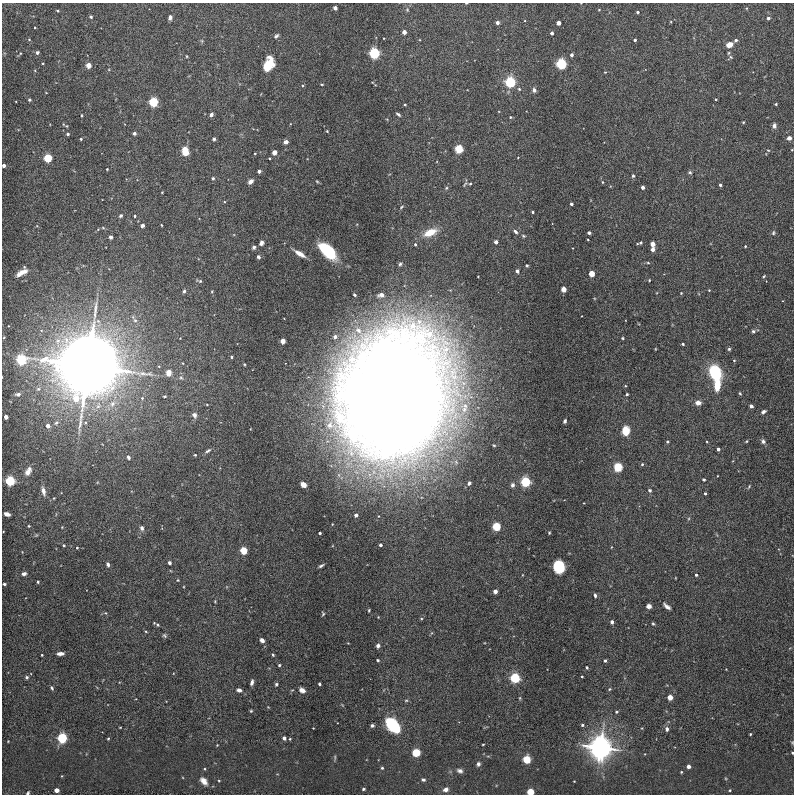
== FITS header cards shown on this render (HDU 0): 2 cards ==
NAXIS1  =                  792
NAXIS2  =                  792

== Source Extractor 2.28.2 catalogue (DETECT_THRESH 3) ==
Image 792 x 792 px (HDU 0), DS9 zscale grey, 1 PNG px = 1 image px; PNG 796 x 796 px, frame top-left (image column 1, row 792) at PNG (2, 3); no overlay
Background 0.00716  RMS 1.3e-04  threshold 4.04e-04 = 3 sigma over >= 5 px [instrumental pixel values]
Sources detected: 270; all 270 listed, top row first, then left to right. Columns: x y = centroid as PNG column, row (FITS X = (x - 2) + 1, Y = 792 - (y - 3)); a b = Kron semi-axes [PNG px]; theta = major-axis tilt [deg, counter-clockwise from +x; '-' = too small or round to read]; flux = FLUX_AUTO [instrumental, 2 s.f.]
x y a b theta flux
466 3 3 2 - 0.0085
335 8 4 3 - 0.023
407 10 6 5 - 0.014
599 10 4 3 - 0.0066
58 11 4 2 - 0.0081
637 12 3 3 - 0.016
91 17 4 3 - 0.015
170 17 4 4 - 0.031
768 18 3 3 - 0.03
497 23 3 3 - 0.039
558 23 4 3 - 0.099
35 27 3 2 - 0.0065
404 32 4 4 - 0.054
552 33 3 3 - 0.041
276 36 6 4 43 0.019
29 39 4 3 - 0.0062
635 40 3 3 - 0.018
736 40 4 4 - 0.02
202 41 6 4 -72 0.01
729 45 5 4 - 0.11
37 52 4 4 - 0.017
374 53 4 4 - 3.1
571 55 3 3 - 0.035
187 56 4 3 - 0.007
731 57 6 5 - 0.016
43 63 2 2 - 0.0075
561 64 4 4 - 2.8
88 65 6 6 - 0.041
268 65 12 7 65 0.31
605 72 4 3 - 0.0072
510 82 4 4 - 2.9
322 84 3 2 - 0.0077
519 89 5 5 - 0.012
534 90 5 4 - 0.025
716 99 3 2 - 0.0087
29 100 4 4 - 0.015
153 102 4 4 - 1.8
405 104 3 3 - 0.01
776 104 3 3 - 0.01
211 114 4 3 - 0.033
398 114 6 4 -33 0.017
81 115 3 2 - 0.008
510 117 4 3 - 0.0088
743 122 3 3 - 0.0096
63 124 5 3 - 0.008
774 126 6 5 - 0.032
327 131 3 2 - 0.0069
134 133 3 3 - 0.035
68 134 3 3 - 0.018
789 138 5 4 - 0.038
81 139 3 3 - 0.012
214 139 4 4 - 0.015
286 142 4 4 - 0.041
459 149 9 8 - 0.092
185 150 7 4 -77 0.24
768 150 5 3 - 0.0071
274 152 4 4 - 0.15
48 158 4 4 - 1.1
269 158 3 2 - 0.0088
4 165 3 3 - 0.043
107 169 2 2 - 0.0073
259 171 3 3 - 0.044
690 172 5 4 - 0.014
633 176 4 3 - 0.014
213 178 4 4 - 0.013
251 181 5 4 - 0.037
602 182 4 3 - 0.0077
470 184 4 4 - 0.01
720 185 3 3 - 0.021
643 187 3 3 - 0.047
446 188 5 4 - 0.012
162 192 4 3 - 0.0062
571 204 3 3 - 0.02
533 212 3 3 - 0.012
121 216 5 4 - 0.018
135 216 3 3 - 0.0094
142 225 4 3 - 0.042
161 225 3 2 - 0.0066
37 226 5 3 - 0.0071
103 228 5 3 - 0.01
430 232 13 6 22 0.19
515 232 6 4 -45 0.023
589 233 3 3 - 0.028
773 233 6 4 76 0.014
523 236 5 4 - 0.012
111 237 4 3 - 0.048
588 240 2 2 - 0.0067
496 242 3 3 - 0.068
261 243 5 4 - 0.028
640 243 6 3 19 0.02
415 244 4 3 - 0.014
652 244 4 4 - 0.13
745 246 3 2 - 0.0079
254 247 5 4 - 0.017
653 249 4 4 - 0.035
328 251 16 8 -44 0.54
300 254 11 4 -32 0.067
258 257 5 4 - 0.017
648 263 5 3 - 0.0095
400 264 6 4 66 0.017
527 265 3 3 - 0.017
517 271 4 3 - 0.036
22 273 13 5 30 0.076
592 273 5 5 - 0.065
764 276 4 2 - 0.0086
649 280 3 2 - 0.0072
199 281 8 4 -12 0.015
564 289 4 4 - 0.2
709 290 3 2 - 0.0076
184 291 5 4 - 0.016
212 291 4 3 - 0.0074
681 293 3 3 - 0.0066
355 295 3 3 - 0.017
381 295 9 6 7 0.043
135 320 7 6 - 0.031
753 331 4 4 - 0.016
4 337 3 2 - 0.0055
335 337 4 3 - 0.037
180 338 2 2 - 0.0043
623 338 4 3 - 0.0085
283 341 4 4 - 0.18
683 344 3 3 - 0.011
729 349 4 4 - 0.013
231 357 3 3 - 0.014
21 360 4 4 - 2.1
734 360 3 3 - 0.0087
182 363 4 3 - 0.0063
244 364 3 2 - 0.0084
88 366 28 27 - 42
168 373 6 5 - 0.074
715 373 12 8 -70 0.6
181 378 6 4 -2 0.015
717 385 8 5 80 0.2
625 386 4 3 - 0.0077
38 389 8 6 15 0.031
740 393 4 3 - 0.0087
18 394 4 4 - 0.04
627 394 3 3 - 0.016
350 395 13 7 59 1.1
398 399 109 84 78 28
698 403 6 5 - 0.05
112 404 13 10 44 0.1
207 404 3 2 - 0.0073
751 406 3 3 - 0.04
763 412 5 4 - 0.024
194 415 6 5 - 0.037
6 417 3 3 - 0.085
565 421 4 3 - 0.021
56 423 7 5 53 0.025
48 426 4 3 - 0.073
626 431 7 6 - 0.16
746 441 4 3 - 0.0088
763 441 6 5 - 0.028
667 442 3 3 - 0.013
707 442 3 2 - 0.0061
718 449 3 3 - 0.037
208 451 8 3 34 0.02
195 455 3 3 - 0.0089
128 457 4 3 - 0.024
642 464 5 4 - 0.011
618 467 6 6 - 0.18
28 471 8 5 61 0.069
704 479 3 3 - 0.019
10 481 4 4 - 2.3
525 482 4 4 - 2.1
469 483 5 4 - 0.022
303 485 5 4 - 0.079
512 485 6 5 - 0.024
749 486 6 3 55 0.01
650 490 4 4 - 0.019
43 491 9 5 -74 0.041
705 493 3 3 - 0.016
54 498 3 3 - 0.0069
7 514 5 4 - 0.047
356 515 3 3 - 0.052
29 526 3 2 - 0.0086
496 526 4 4 - 1.2
142 528 7 5 -84 0.026
320 533 3 3 - 0.019
549 533 3 3 - 0.0078
36 535 5 4 - 0.009
64 545 4 3 - 0.012
380 545 3 3 - 0.03
77 548 4 3 - 0.0091
244 550 4 4 - 0.68
169 563 4 3 - 0.023
108 564 6 4 -74 0.024
321 566 6 2 29 0.016
559 567 9 8 - 0.33
24 574 5 4 - 0.03
696 575 3 3 - 0.018
178 580 4 3 - 0.0086
38 582 3 3 - 0.014
4 584 3 3 - 0.014
495 591 4 3 - 0.08
595 595 4 3 - 0.016
649 606 5 4 - 0.032
667 606 8 3 -41 0.034
369 610 3 3 - 0.009
106 613 5 3 - 0.0081
323 614 5 3 - 0.012
378 617 3 3 - 0.0061
612 622 3 3 - 0.044
154 623 5 3 - 0.0077
653 624 4 3 - 0.011
158 625 3 3 - 0.01
146 632 4 3 - 0.0072
164 635 6 5 - 0.015
262 640 5 4 - 0.035
348 643 2 2 - 0.0048
378 646 5 4 - 0.026
60 654 7 3 3 0.04
42 655 3 3 - 0.0094
273 655 3 3 - 0.0099
378 660 3 2 - 0.0099
605 661 3 3 - 0.017
279 665 4 4 - 0.01
587 667 3 2 - 0.011
582 676 3 2 - 0.01
27 677 4 4 - 0.021
515 678 4 4 - 2.1
252 682 6 3 76 0.029
276 684 4 4 - 0.014
319 684 3 3 - 0.021
52 688 5 4 - 0.014
609 689 5 4 - 0.011
239 690 5 4 - 0.039
302 690 6 4 -33 0.047
670 697 4 4 - 0.2
520 698 5 3 - 0.0085
406 700 5 3 - 0.0095
268 707 4 3 - 0.0062
251 711 4 3 - 0.01
616 712 4 3 - 0.01
372 725 4 4 - 0.021
393 725 10 6 -49 1.1
582 725 3 3 - 0.019
120 727 3 2 - 0.0054
313 728 2 2 - 0.0058
642 728 4 3 - 0.0063
667 729 5 4 - 0.032
750 734 3 2 - 0.0093
62 738 4 4 - 2.5
284 738 3 3 - 0.043
108 739 3 3 - 0.009
290 739 4 3 - 0.0088
8 741 2 2 - 0.0052
483 744 3 2 - 0.0068
217 745 3 3 - 0.0061
600 748 9 8 - 8.7
416 752 4 4 - 0.86
792 753 3 2 - 0.014
335 757 8 4 -82 0.012
527 759 4 4 - 0.72
478 764 5 4 - 0.023
688 766 3 3 - 0.056
382 768 3 3 - 0.015
205 769 4 3 - 0.0075
460 771 7 5 -21 0.028
681 772 3 3 - 0.0088
423 780 4 4 - 0.016
204 781 11 7 -51 0.061
219 781 3 3 - 0.0082
574 781 2 2 - 0.0054
363 789 5 4 - 0.014
446 789 6 5 - 0.036
57 790 4 4 - 0.085
730 790 3 3 - 0.0086
530 792 4 4 - 0.51
28 793 5 3 - 0.014
At the frame edge (FLAGS 8, measured only in part): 5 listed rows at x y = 466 3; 4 165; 792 753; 530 792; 28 793